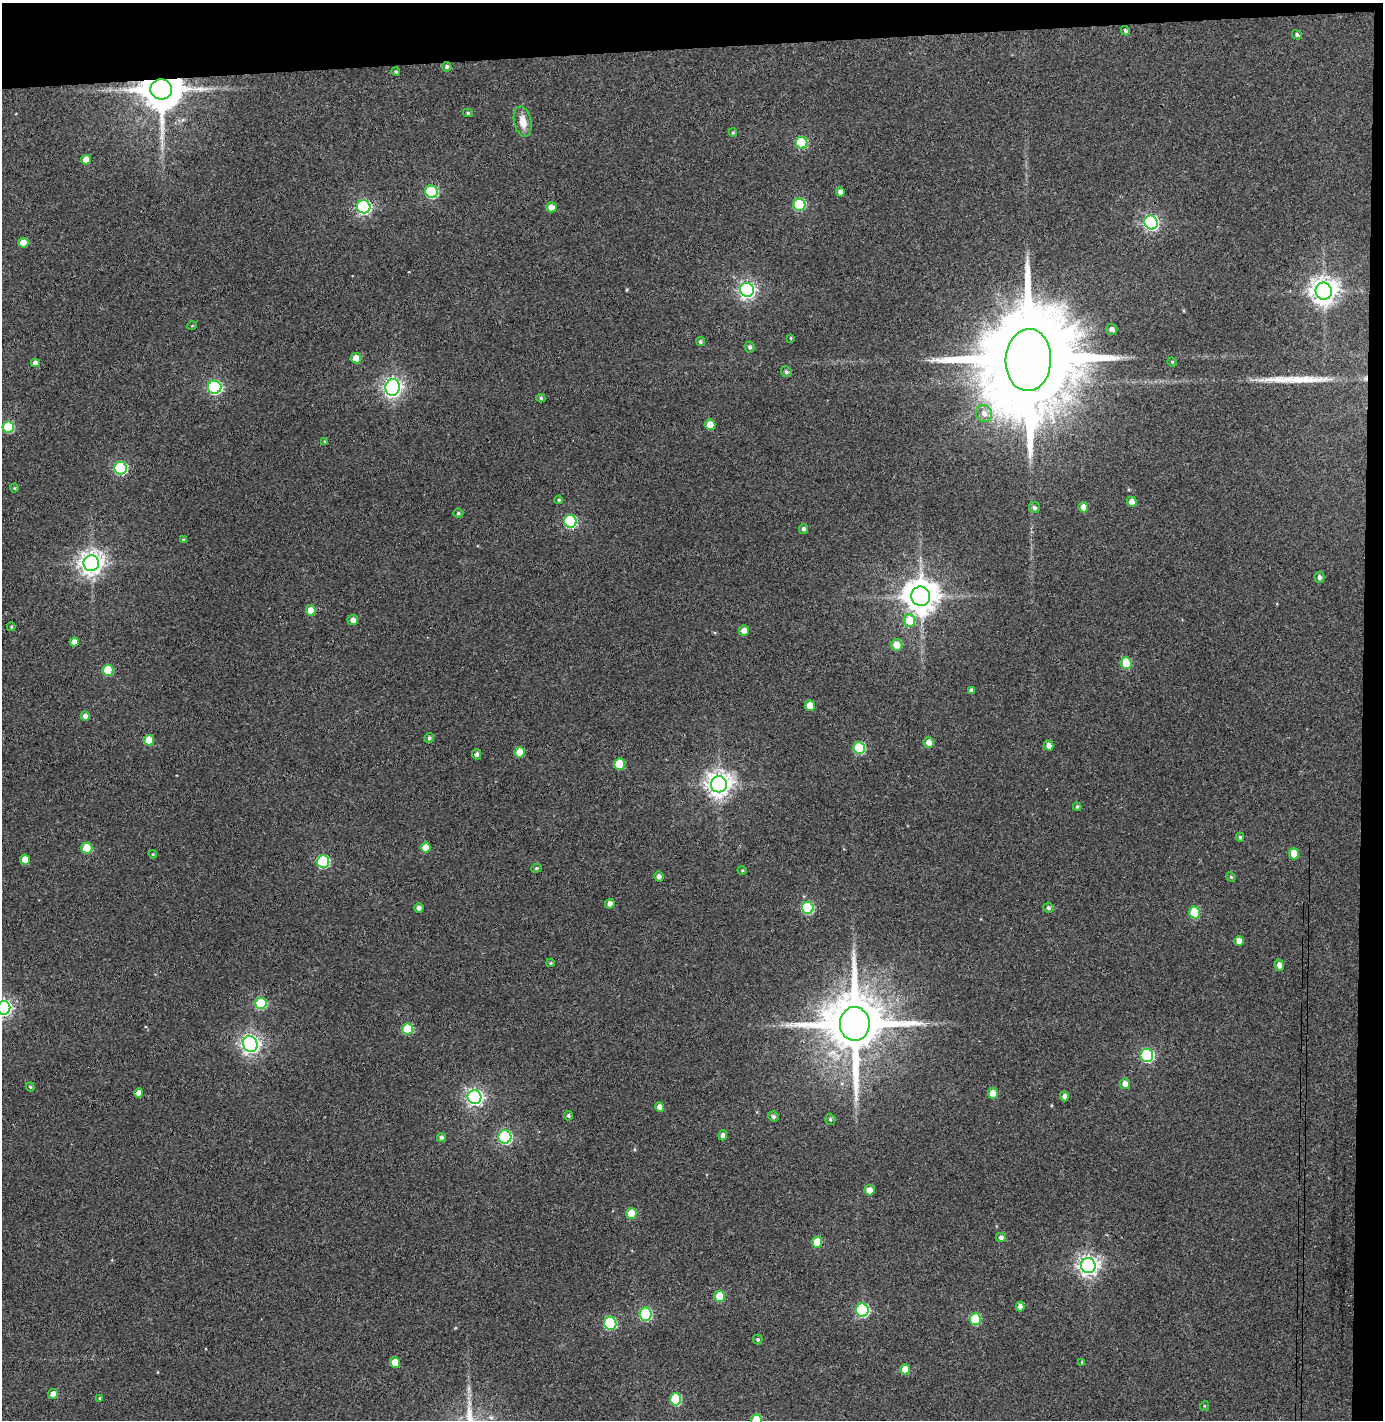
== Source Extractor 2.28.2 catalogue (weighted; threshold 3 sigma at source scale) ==
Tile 3 of 3 x 3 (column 3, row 1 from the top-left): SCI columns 2836-4216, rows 2892-4309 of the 4290 x 4366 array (HDU 1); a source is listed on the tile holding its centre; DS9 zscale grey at full resolution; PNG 1385 x 1422 px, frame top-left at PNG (2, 3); each listed source drawn as its Kron ellipse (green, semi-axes under 4 px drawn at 4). Shown black and unused: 5% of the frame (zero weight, under 3 of 4 exposures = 6% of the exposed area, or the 3 px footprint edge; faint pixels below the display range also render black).
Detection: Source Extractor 2.28.2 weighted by HDU 2 'WHT'; one run over the whole footprint, this tile lists its part. Background 0.0861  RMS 0.006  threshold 0.0271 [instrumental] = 3 sigma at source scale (4.5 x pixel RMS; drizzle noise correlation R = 1.50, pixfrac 1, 0.05/0.05 arcsec/px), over >= 5 px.
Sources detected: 133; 1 too faint to see at this stretch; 1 inside a brighter object's white glare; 2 long thin detections or spike segments (spike, bleed or trail) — neither listed nor drawn; the other 129 listed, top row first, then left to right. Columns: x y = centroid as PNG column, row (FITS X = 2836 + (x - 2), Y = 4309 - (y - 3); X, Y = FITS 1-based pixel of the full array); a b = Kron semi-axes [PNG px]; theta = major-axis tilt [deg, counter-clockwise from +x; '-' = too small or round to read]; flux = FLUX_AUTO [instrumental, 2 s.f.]
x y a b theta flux
1125 31 5 4 - 1.2
1297 35 5 4 - 1.3
447 67 5 4 - 1.5
396 72 4 4 - 0.87
161 89 11 10 - 2400
468 113 5 4 - 0.78
523 122 15 8 -77 6.8
733 132 4 4 - 0.71
802 143 6 5 - 38
86 160 5 4 - 5
431 192 6 6 - 62
840 192 4 4 - 2.5
799 205 6 6 - 44
364 207 7 6 - 130
551 207 5 5 - 4.7
1151 223 7 6 - 150
23 243 5 5 - 7.7
747 290 7 7 - 210
1324 291 8 8 - 670
192 326 5 3 - 0.46
1112 329 5 5 - 2.4
791 338 3 3 - 0.56
700 341 5 4 - 1.1
750 347 5 5 - 1.5
356 358 5 5 - 9.2
1028 360 31 22 87 18000
1172 362 5 4 - 0.72
35 363 4 4 - 3
786 372 5 5 - 1.4
215 387 6 6 - 110
392 387 8 7 - 300
541 398 4 4 - 0.91
984 413 9 8 - 4
710 425 5 5 - 10
8 427 6 5 - 38
324 441 4 3 - 0.59
121 468 6 6 - 70
14 488 4 4 - 0.65
559 500 4 3 - 0.71
1132 502 5 4 - 4.4
1083 507 5 4 - 4.2
1034 508 6 5 - 1.6
458 513 5 4 - 0.95
570 521 6 6 - 62
803 529 5 4 - 1.6
183 540 4 4 - 1
91 563 8 7 - 540
1319 577 5 5 - 1.7
921 596 9 9 - 1300
311 610 5 5 - 7.6
353 620 5 5 - 3.3
909 621 6 6 - 15
11 627 4 3 - 0.79
744 630 5 5 - 4.3
74 642 4 4 - 4.9
897 645 6 5 - 8.7
1126 663 6 5 - 23
108 670 5 5 - 22
971 691 4 4 - 2
810 706 5 5 - 8.8
85 716 4 4 - 2.5
429 738 5 4 - 1.1
149 740 5 5 - 14
929 743 5 5 - 5.1
1049 746 5 4 - 3
859 748 6 5 - 41
520 752 5 5 - 12
477 754 5 4 - 1.9
619 764 5 5 - 22
719 784 8 8 - 590
1077 807 4 3 - 0.92
1240 837 4 4 - 0.92
426 847 5 5 - 8.1
87 848 5 5 - 18
153 854 4 4 - 0.64
1294 854 5 5 - 12
25 859 5 5 - 7.3
323 862 6 6 - 60
536 868 5 4 - 0.84
742 870 4 3 - 0.52
659 877 5 4 - 2
1231 877 5 4 - 0.69
610 904 4 4 - 3.1
419 908 5 4 - 2
808 908 6 5 - 54
1048 908 5 5 - 1.3
1195 913 6 5 - 25
1239 941 5 4 - 5.4
551 963 4 3 - 0.73
1279 965 6 4 -80 3.1
261 1003 5 5 - 36
4 1008 7 6 - 220
855 1024 17 15 -89 5200
408 1029 5 5 - 26
250 1044 8 7 - 290
1147 1055 7 6 - 86
1125 1084 5 5 - 4.2
30 1087 4 4 - 0.72
139 1093 4 4 - 4.4
993 1093 5 5 - 8.2
1064 1096 5 4 - 2.5
474 1097 7 7 - 220
660 1107 5 4 - 3.5
568 1116 4 4 - 1.3
773 1117 5 5 - 1.5
830 1119 5 5 - 1.1
723 1135 5 4 - 2.5
442 1137 4 4 - 1.4
505 1137 6 6 - 110
869 1190 5 5 - 5.1
631 1214 5 5 - 14
1001 1237 5 4 - 1.7
817 1242 5 5 - 15
1088 1266 7 7 - 350
720 1296 5 5 - 19
1020 1307 5 4 - 2.7
862 1310 6 6 - 84
645 1314 6 6 - 62
975 1319 6 5 - 31
610 1323 6 6 - 53
758 1340 5 5 - 1
395 1362 5 5 - 8
1082 1362 4 4 - 0.68
905 1369 5 5 - 9.1
53 1394 5 5 - 3.9
99 1398 3 3 - 0.59
676 1399 6 5 - 38
1204 1406 5 3 - 0.55
756 1420 5 5 - 15
Overlapping masked pixels (flux is a lower limit): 3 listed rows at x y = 161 89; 570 521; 855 1024
Isophote crosses this tile's border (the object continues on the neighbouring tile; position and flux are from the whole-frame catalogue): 2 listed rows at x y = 4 1008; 756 1420